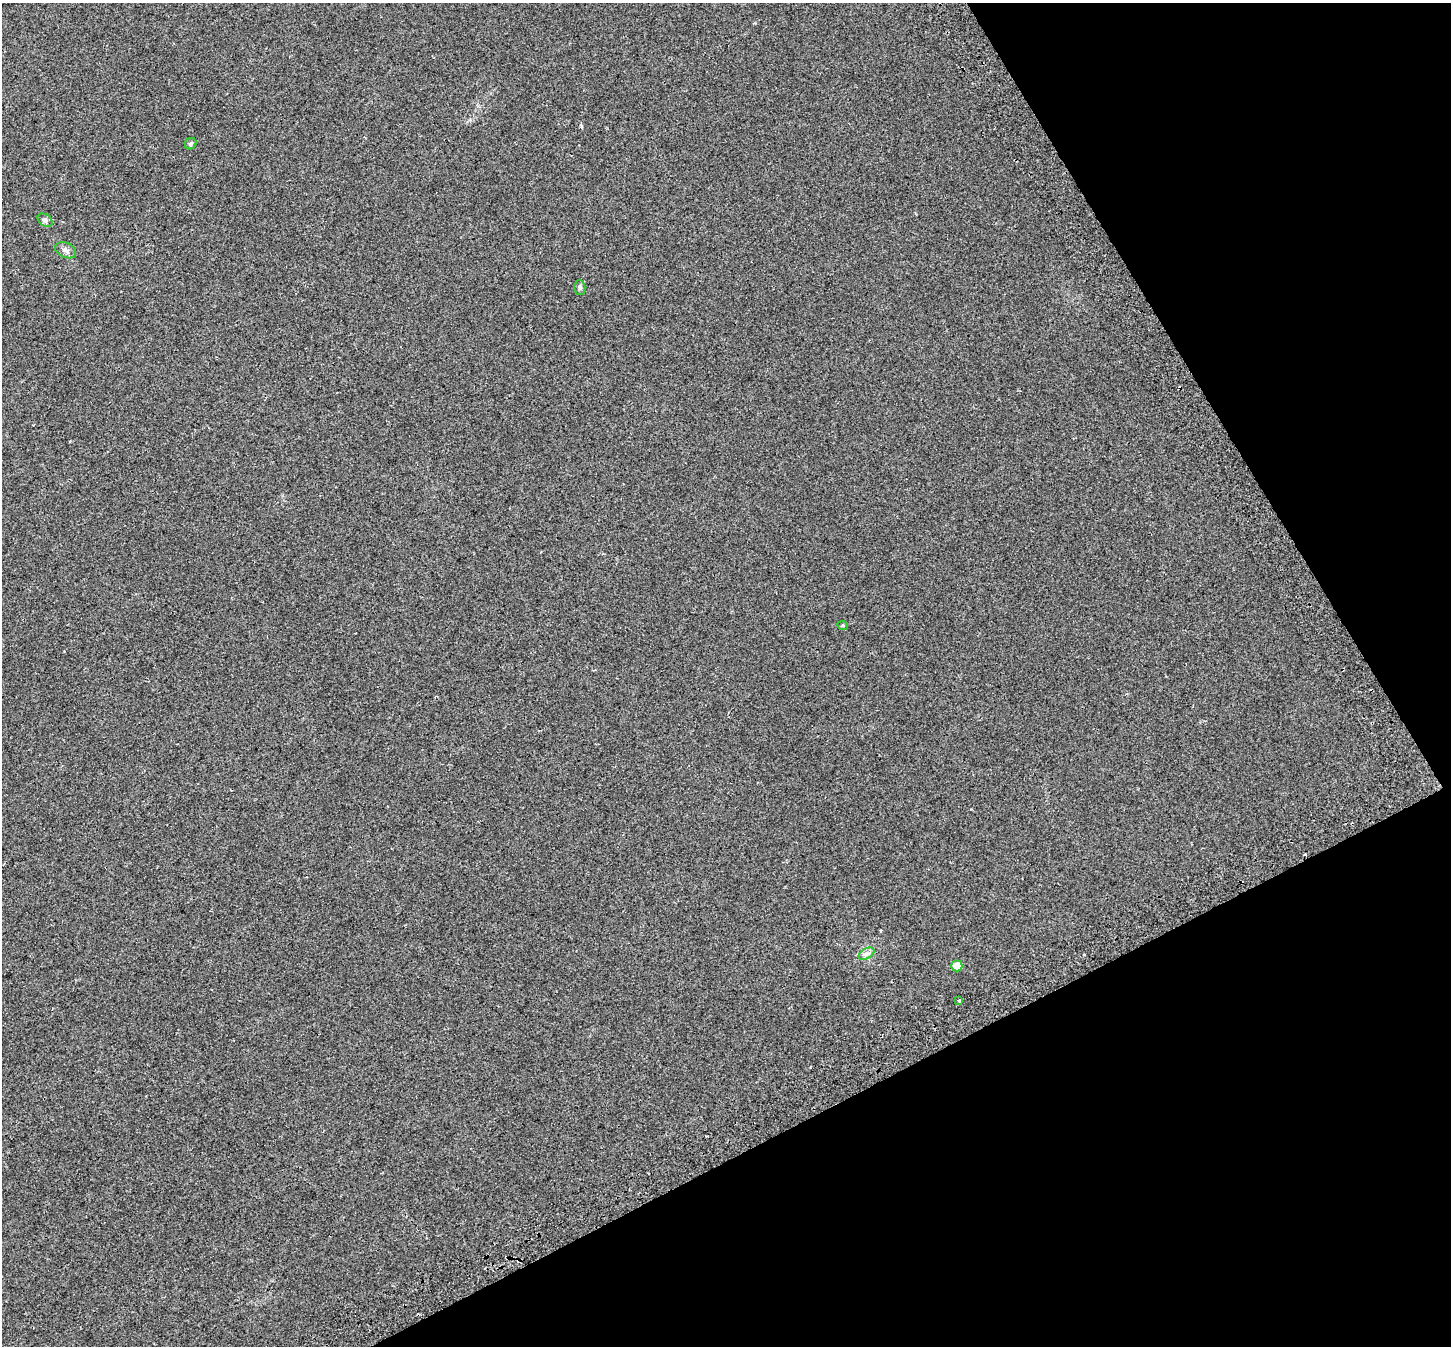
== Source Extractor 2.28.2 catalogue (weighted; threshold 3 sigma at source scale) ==
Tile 12 of 4 x 4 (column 4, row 3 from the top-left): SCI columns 4406-5854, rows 1528-2871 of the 5917 x 5803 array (HDU 1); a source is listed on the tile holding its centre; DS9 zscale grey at full resolution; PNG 1453 x 1348 px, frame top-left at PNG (2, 3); each listed source drawn as its Kron ellipse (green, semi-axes under 4 px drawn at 4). Shown black and unused: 26% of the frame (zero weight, under 2 of 3 exposures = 4% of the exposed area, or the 3 px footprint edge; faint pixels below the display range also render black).
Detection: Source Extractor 2.28.2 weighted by HDU 2 'WHT'; one run over the whole footprint, this tile lists its part. Background 0.0439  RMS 0.01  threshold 0.047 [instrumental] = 3 sigma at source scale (4.5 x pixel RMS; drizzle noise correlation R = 1.50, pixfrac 1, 0.0396/0.0396 arcsec/px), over >= 5 px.
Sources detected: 8; all 8 listed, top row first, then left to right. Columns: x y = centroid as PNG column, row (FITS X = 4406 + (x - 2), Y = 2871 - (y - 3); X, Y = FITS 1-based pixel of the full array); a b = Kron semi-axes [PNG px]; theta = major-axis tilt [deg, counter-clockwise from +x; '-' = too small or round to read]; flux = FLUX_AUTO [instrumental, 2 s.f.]
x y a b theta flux
191 144 6 5 - 2.1
45 220 8 5 -38 2.7
66 250 11 7 -25 3.9
580 287 7 5 -89 2.1
843 626 5 3 - 1.1
866 954 9 5 31 3.3
957 966 5 5 - 13
959 1000 4 3 - 6.2